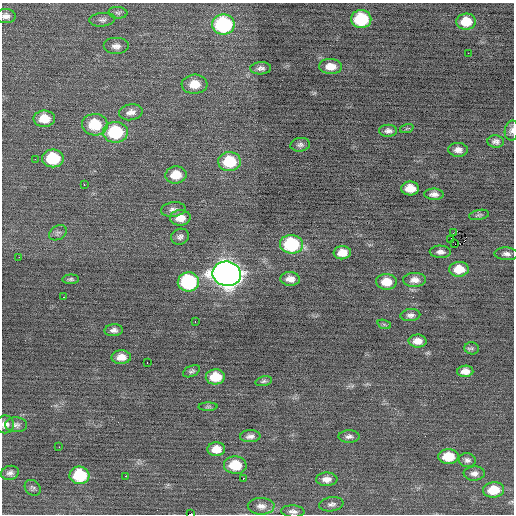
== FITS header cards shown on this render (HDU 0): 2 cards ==
NAXIS1  =                  512 / Axis length
NAXIS2  =                  512 / Axis length

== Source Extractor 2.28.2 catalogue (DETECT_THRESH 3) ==
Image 512 x 512 px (HDU 0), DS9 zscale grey, 1 PNG px = 1 image px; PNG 516 x 516 px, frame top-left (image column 1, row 512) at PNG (2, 3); each listed source drawn as its Kron ellipse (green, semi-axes under 4 px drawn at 4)
Background -0.0492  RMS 0.78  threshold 2.34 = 3 sigma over >= 5 px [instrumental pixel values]
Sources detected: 83; all 83 listed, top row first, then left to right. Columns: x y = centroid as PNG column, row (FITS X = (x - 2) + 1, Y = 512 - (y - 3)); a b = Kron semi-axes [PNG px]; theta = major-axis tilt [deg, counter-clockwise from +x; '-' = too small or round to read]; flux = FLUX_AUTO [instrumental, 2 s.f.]
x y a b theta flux
118 13 9 5 -5 130
6 16 10 7 -4 260
361 19 10 9 - 2700
102 20 13 7 6 200
466 22 9 8 - 1000
223 24 11 10 - 5800
116 46 13 8 0 310
468 53 2 2 - 220
331 67 11 7 -2 560
261 68 10 6 3 210
195 84 13 9 3 780
131 112 12 8 10 360
44 119 10 8 0 910
95 125 13 10 -3 1900
407 128 7 4 19 90
388 131 9 6 -1 210
512 131 10 7 81 200
115 132 12 10 -1 3400
496 141 8 6 -4 190
300 145 10 7 9 180
458 150 10 7 -1 270
53 158 11 9 0 2200
35 159 2 2 - 120
229 162 11 9 2 2000
176 175 10 8 6 840
84 185 2 2 - 350
410 188 9 7 -2 770
434 194 9 5 -1 250
173 209 12 7 8 240
479 215 10 5 11 110
180 218 10 8 4 580
58 233 9 7 30 160
453 233 2 2 - 25
180 237 9 7 27 200
451 239 2 2 - 610
291 244 11 9 -6 4200
455 244 2 2 - 52
440 252 10 6 -2 230
342 253 8 6 5 570
506 254 12 6 -3 220
19 257 2 2 - 270
459 269 10 7 2 800
227 274 14 12 -9 53000
71 279 8 5 3 110
290 279 10 7 -2 390
415 280 11 7 2 330
188 282 10 9 - 5600
386 282 10 8 -3 840
64 297 3 2 - 210
410 315 10 6 6 200
195 322 3 2 - 86
384 324 7 4 -19 77
114 330 9 6 5 210
418 341 9 6 -1 430
472 348 7 6 - 120
121 357 9 7 1 480
147 362 3 2 - 76
192 371 9 5 24 130
465 371 8 5 2 350
215 377 9 7 3 1100
264 381 8 4 14 110
208 407 9 4 0 100
5 424 9 9 - 330
16 425 11 7 -2 210
250 436 10 6 4 210
349 436 10 6 0 190
59 447 2 2 - 130
216 449 9 7 3 590
448 457 10 7 0 1200
467 460 8 7 - 180
235 465 11 9 -4 1300
10 473 9 7 16 190
474 473 10 7 3 260
79 475 10 9 - 2700
126 476 2 2 - 300
243 478 2 2 - 280
327 479 11 6 1 340
33 488 9 7 -46 140
494 490 10 7 6 1200
331 504 12 7 9 200
261 506 13 8 -1 340
293 511 11 6 -4 210
191 514 3 2 - 1100
At the frame edge (FLAGS 8, measured only in part): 4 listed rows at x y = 6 16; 512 131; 5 424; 191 514